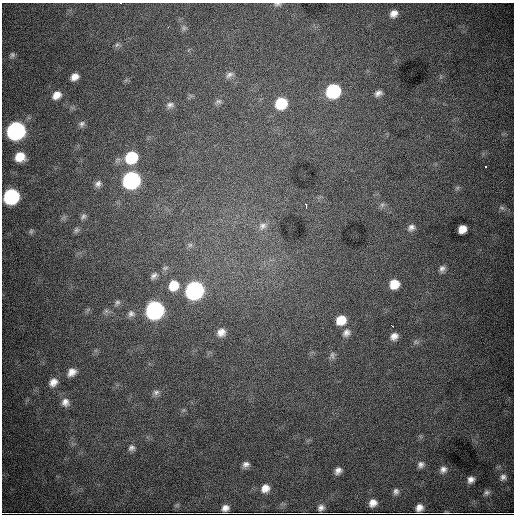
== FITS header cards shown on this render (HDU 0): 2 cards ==
NAXIS1  =                  512
NAXIS2  =                  512

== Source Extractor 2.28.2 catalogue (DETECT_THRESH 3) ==
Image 512 x 512 px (HDU 0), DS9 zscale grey, 1 PNG px = 1 image px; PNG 516 x 516 px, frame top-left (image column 1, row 512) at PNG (2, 3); no overlay
Background 8300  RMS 96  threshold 289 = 3 sigma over >= 5 px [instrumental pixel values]
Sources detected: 66; all 66 listed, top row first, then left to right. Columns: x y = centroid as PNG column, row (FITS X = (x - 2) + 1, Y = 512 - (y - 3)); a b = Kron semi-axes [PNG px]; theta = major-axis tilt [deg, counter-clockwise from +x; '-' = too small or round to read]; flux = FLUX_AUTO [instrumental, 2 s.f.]
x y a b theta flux
277 4 9 4 1 1.4e+04
394 13 9 8 - 4.7e+04
184 28 7 6 - 1.6e+04
117 45 7 5 30 1.4e+04
12 55 8 6 62 1.6e+04
229 75 11 7 32 2.6e+04
75 77 8 6 32 4.7e+04
333 91 10 9 - 7.2e+05
378 93 8 5 27 2.6e+04
56 95 9 7 36 5.9e+04
218 101 8 6 -13 1.6e+04
281 103 10 9 - 2.6e+05
170 105 10 8 17 2.7e+04
82 124 8 7 - 2.0e+04
16 131 10 9 - 2.7e+06
20 157 9 9 - 1.2e+05
131 157 10 9 - 3.4e+05
485 167 3 2 - 1.5e+04
131 180 10 9 - 1.9e+06
98 184 9 7 66 2.4e+04
457 188 6 5 - 1.2e+04
11 197 10 9 - 1.2e+06
382 205 6 6 - 1.6e+04
306 206 4 2 - 6.8e+03
502 208 9 5 -26 1.7e+04
83 216 8 6 58 1.7e+04
262 226 12 10 39 4.4e+04
411 227 9 8 - 3.0e+04
462 229 8 7 - 6.1e+04
76 230 7 6 - 1.6e+04
31 231 7 5 69 1.2e+04
190 245 7 6 - 1.7e+04
165 268 9 6 10 1.7e+04
442 269 8 7 - 2.5e+04
154 276 11 7 38 2.7e+04
394 284 8 8 - 1.1e+05
173 285 12 11 - 1.3e+05
194 290 10 9 - 2.4e+06
117 302 8 7 - 1.7e+04
155 310 10 9 - 2.3e+06
131 314 10 9 - 2.8e+04
341 320 10 9 - 1.2e+05
221 332 9 8 - 4.8e+04
346 333 11 9 60 3.7e+04
394 336 8 7 - 3.8e+04
332 355 11 7 -88 2.2e+04
72 372 10 8 41 4.9e+04
53 382 10 8 46 5.3e+04
156 392 9 7 4 2.3e+04
65 402 12 11 - 4.9e+04
131 448 9 8 - 2.5e+04
246 464 8 6 24 2.6e+04
420 465 8 8 - 2.6e+04
443 469 9 9 - 3.2e+04
338 471 7 6 - 3.2e+04
503 477 9 9 - 3.0e+04
471 480 7 6 - 3.3e+04
265 488 9 8 - 5.4e+04
396 491 8 7 - 2.2e+04
487 493 10 7 12 2.1e+04
373 503 9 8 - 4.7e+04
177 505 7 4 44 1.2e+04
225 508 8 6 71 3.7e+04
321 508 9 7 35 2.8e+04
419 508 9 7 78 4.4e+04
446 513 10 2 0 1.3e+04
At the frame edge (FLAGS 8, measured only in part): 1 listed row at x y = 277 4